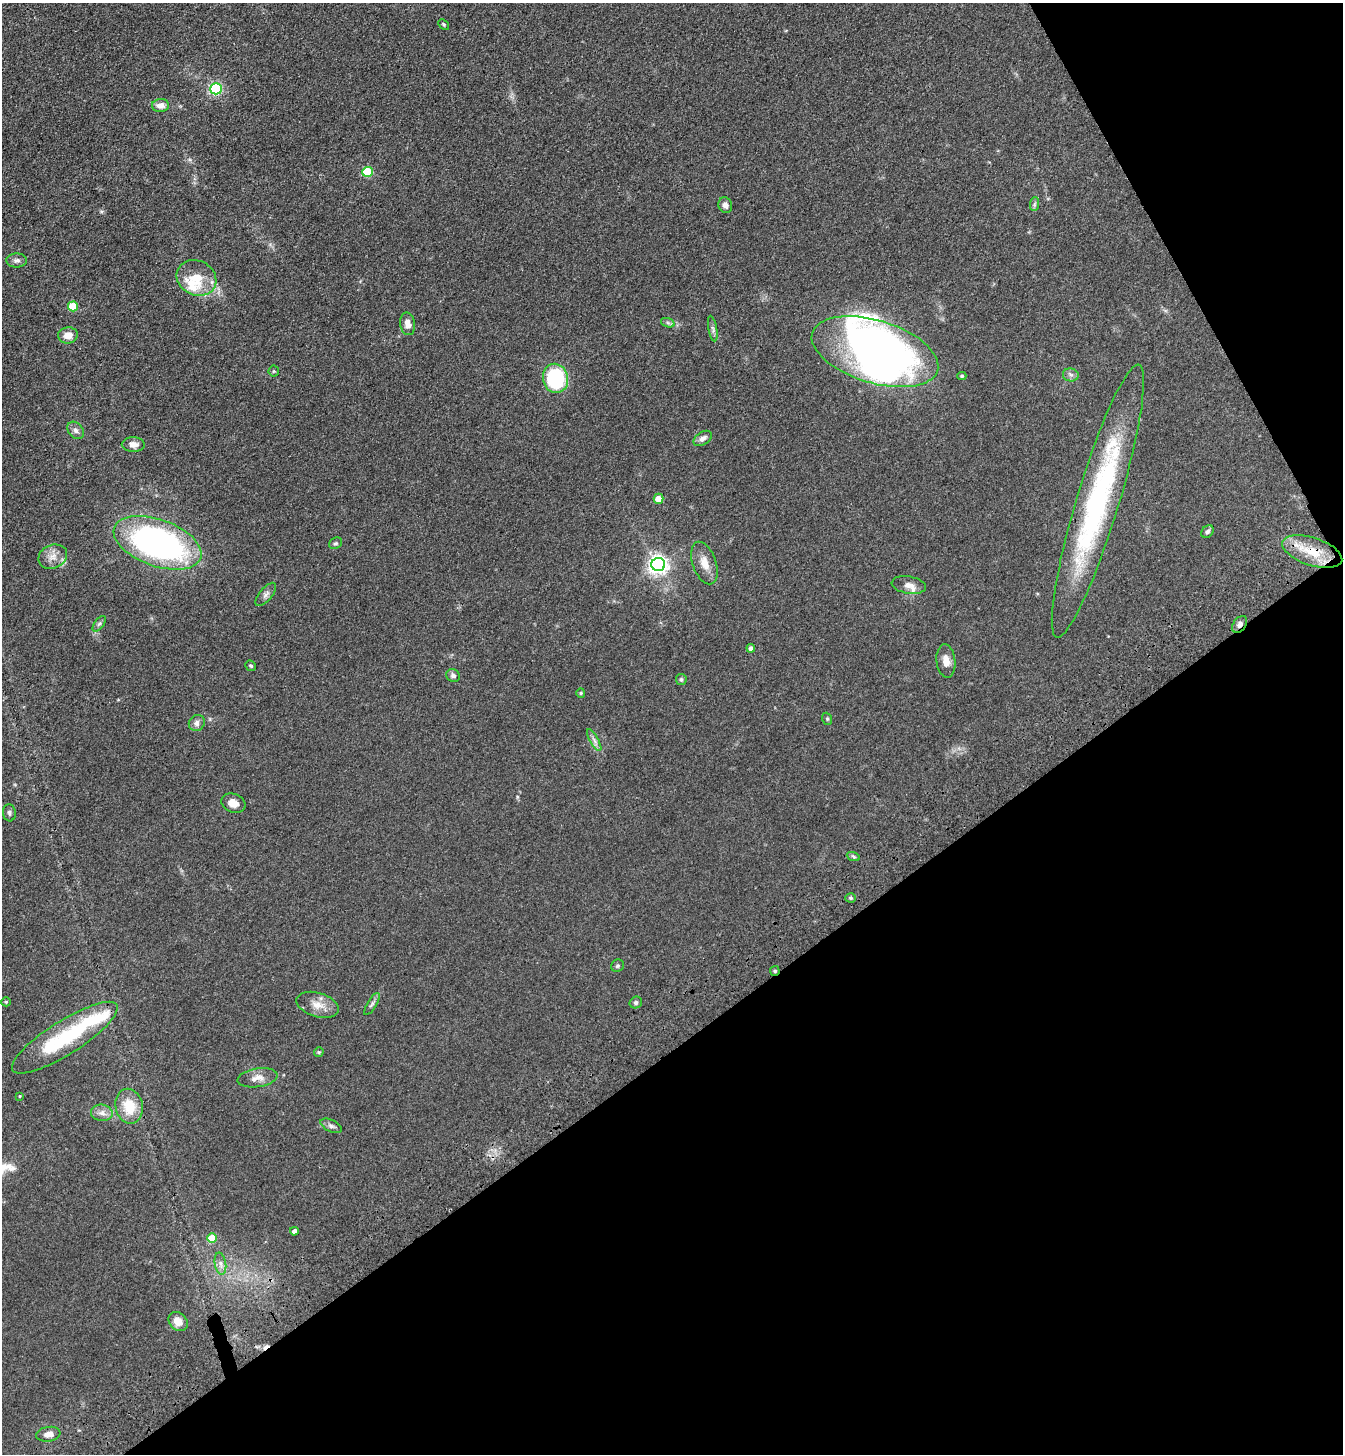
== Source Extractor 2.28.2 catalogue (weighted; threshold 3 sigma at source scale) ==
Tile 12 of 4 x 4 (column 4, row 3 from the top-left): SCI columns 4255-5595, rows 1557-3008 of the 5963 x 6017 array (HDU 1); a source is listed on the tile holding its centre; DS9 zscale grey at full resolution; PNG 1345 x 1456 px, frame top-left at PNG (2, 3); each listed source drawn as its Kron ellipse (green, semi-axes under 4 px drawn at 4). Shown black and unused: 33% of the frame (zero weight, under 3 of 4 exposures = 6% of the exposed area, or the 3 px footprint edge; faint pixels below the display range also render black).
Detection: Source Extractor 2.28.2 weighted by HDU 2 'WHT'; one run over the whole footprint, this tile lists its part. Background 0.0855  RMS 0.0086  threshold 0.0385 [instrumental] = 3 sigma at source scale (4.5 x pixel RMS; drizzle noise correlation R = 1.50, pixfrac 1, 0.05/0.05 arcsec/px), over >= 5 px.
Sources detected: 73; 5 inside a brighter object's white glare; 1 cosmic-ray / hot-pixel residue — neither listed nor drawn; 2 inside a brighter listed object's ellipse — not listed separately; the other 65 listed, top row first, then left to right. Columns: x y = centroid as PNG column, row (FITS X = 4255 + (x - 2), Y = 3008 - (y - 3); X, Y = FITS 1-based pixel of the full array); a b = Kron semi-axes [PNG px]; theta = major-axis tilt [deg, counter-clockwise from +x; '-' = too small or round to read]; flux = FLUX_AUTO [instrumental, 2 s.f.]
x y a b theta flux
444 24 6 4 -42 1.1
216 89 6 5 - 110
161 105 8 6 2 6.4
367 172 5 5 - 44
1034 204 7 4 89 1.7
725 205 8 7 - 3.5
17 260 10 7 1 3.1
196 278 20 17 -27 22
73 306 5 5 - 28
668 323 7 4 -19 1.7
408 324 11 7 -81 7
713 329 13 3 -80 2.3
68 335 10 8 8 7
875 352 65 31 -17 200
274 371 5 5 - 1.1
1071 375 8 6 -9 2.6
962 376 4 4 - 1.2
555 378 15 12 -77 70
76 430 9 7 -50 3.2
703 438 10 6 33 4
133 444 11 7 1 5.6
659 499 5 5 - 12
1098 501 142 21 73 180
1207 532 7 5 43 2.1
157 543 46 23 -19 280
336 543 7 5 27 1.5
1312 552 31 14 -18 26
53 557 15 11 24 7.5
704 563 22 11 -71 10
658 564 7 6 - 440
909 585 17 8 -9 5.4
266 594 14 6 50 3.3
99 624 9 4 53 1.8
1240 624 9 6 53 3.5
751 648 4 4 - 2.7
946 661 17 9 -83 7.4
251 666 6 5 - 1.3
453 676 7 6 - 2.5
681 679 5 5 - 1.5
581 693 5 4 - 0.98
827 719 6 4 -70 1.2
197 723 8 7 - 3.7
594 740 12 4 -61 2.8
233 803 12 9 -19 6.7
9 813 8 6 -84 2
853 856 7 4 -20 1.6
851 898 5 4 - 1.2
617 966 7 6 - 1.5
775 971 5 4 - 1.1
6 1002 5 4 - 0.92
636 1003 6 5 - 2
372 1004 13 4 59 2.4
317 1005 22 12 -18 10
65 1038 61 17 32 68
319 1052 5 5 - 0.93
257 1078 20 9 9 7
20 1096 4 2 - 0.52
129 1106 17 13 -78 21
102 1113 11 8 -6 4.6
331 1126 11 6 -26 2.6
294 1231 4 4 - 3.5
212 1238 5 5 - 21
220 1264 11 5 -80 3.6
178 1321 11 8 -43 8.8
48 1434 12 7 9 5.5
Overlapping masked pixels (flux is a lower limit): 5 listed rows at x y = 1098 501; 157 543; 1312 552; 1240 624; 775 971